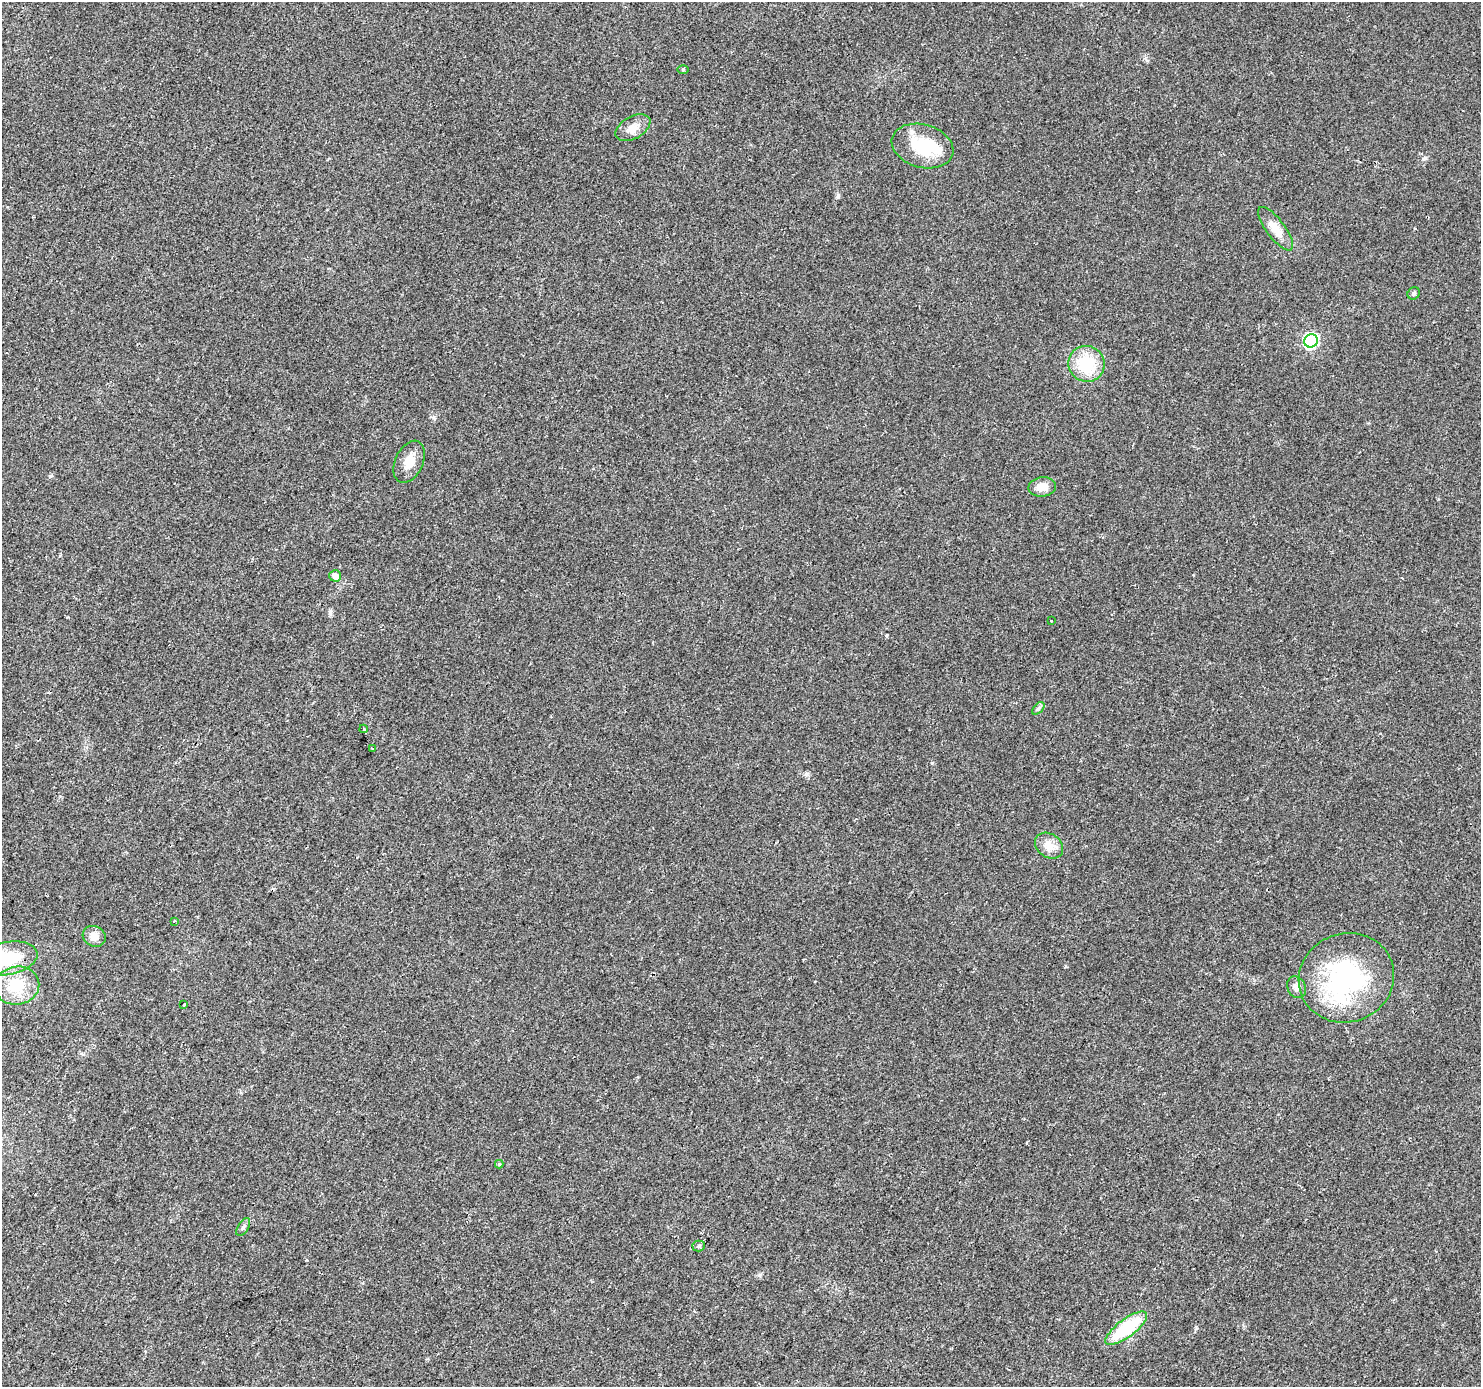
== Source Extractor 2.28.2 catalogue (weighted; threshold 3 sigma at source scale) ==
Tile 7 of 4 x 4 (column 3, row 2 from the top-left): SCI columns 2975-4453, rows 3033-4417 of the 5937 x 5994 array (HDU 1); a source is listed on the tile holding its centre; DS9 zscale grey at full resolution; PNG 1483 x 1389 px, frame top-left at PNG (2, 2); each listed source drawn as its Kron ellipse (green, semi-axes under 4 px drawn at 4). Shown black and unused: <1% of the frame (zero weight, under 2 of 3 exposures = <1% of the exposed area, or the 3 px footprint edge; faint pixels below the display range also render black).
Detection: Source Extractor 2.28.2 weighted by HDU 2 'WHT'; one run over the whole footprint, this tile lists its part. Background 0.0277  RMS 0.0055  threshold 0.0247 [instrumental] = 3 sigma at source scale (4.5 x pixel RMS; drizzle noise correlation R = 1.50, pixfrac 1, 0.0396/0.0396 arcsec/px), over >= 5 px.
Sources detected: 29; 1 inside a brighter object's white glare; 1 cosmic-ray / hot-pixel residue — neither listed nor drawn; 1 inside a brighter listed object's ellipse — not listed separately; the other 26 listed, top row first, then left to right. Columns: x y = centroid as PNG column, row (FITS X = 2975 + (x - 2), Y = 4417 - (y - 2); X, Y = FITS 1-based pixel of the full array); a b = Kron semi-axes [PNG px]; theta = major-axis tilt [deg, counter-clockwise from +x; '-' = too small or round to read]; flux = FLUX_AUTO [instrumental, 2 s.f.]
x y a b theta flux
683 69 6 4 -1 0.57
633 128 19 11 29 5.8
922 146 31 21 -15 27
1276 229 26 9 -53 8.6
1414 293 6 5 - 1.2
1311 341 7 6 - 81
1087 364 18 17 - 23
409 462 22 14 65 7.5
1042 487 14 9 5 5.9
335 576 6 5 - 2.9
1051 621 3 3 - 2
1038 708 7 4 45 1.2
363 729 4 3 - 10
372 749 4 3 - 6.6
1049 846 15 11 -35 6.3
174 921 3 3 - 0.4
94 936 12 10 -26 5
7 958 31 16 10 27
1346 978 48 44 21 80
17 986 22 19 9 19
1297 987 11 9 -63 3.1
184 1004 3 3 - 1.8
499 1164 4 4 - 0.54
243 1227 10 5 58 1.4
699 1246 6 5 - 0.96
1126 1328 25 9 37 34
Isophote crosses this tile's border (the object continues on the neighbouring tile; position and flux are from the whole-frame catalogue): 1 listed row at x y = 7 958
Unlisted compact peaks at least as high as the median listed source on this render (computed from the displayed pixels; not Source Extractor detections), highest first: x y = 50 476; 807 774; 932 763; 838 196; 887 635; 1196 1328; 1425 158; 434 417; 759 1275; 330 613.